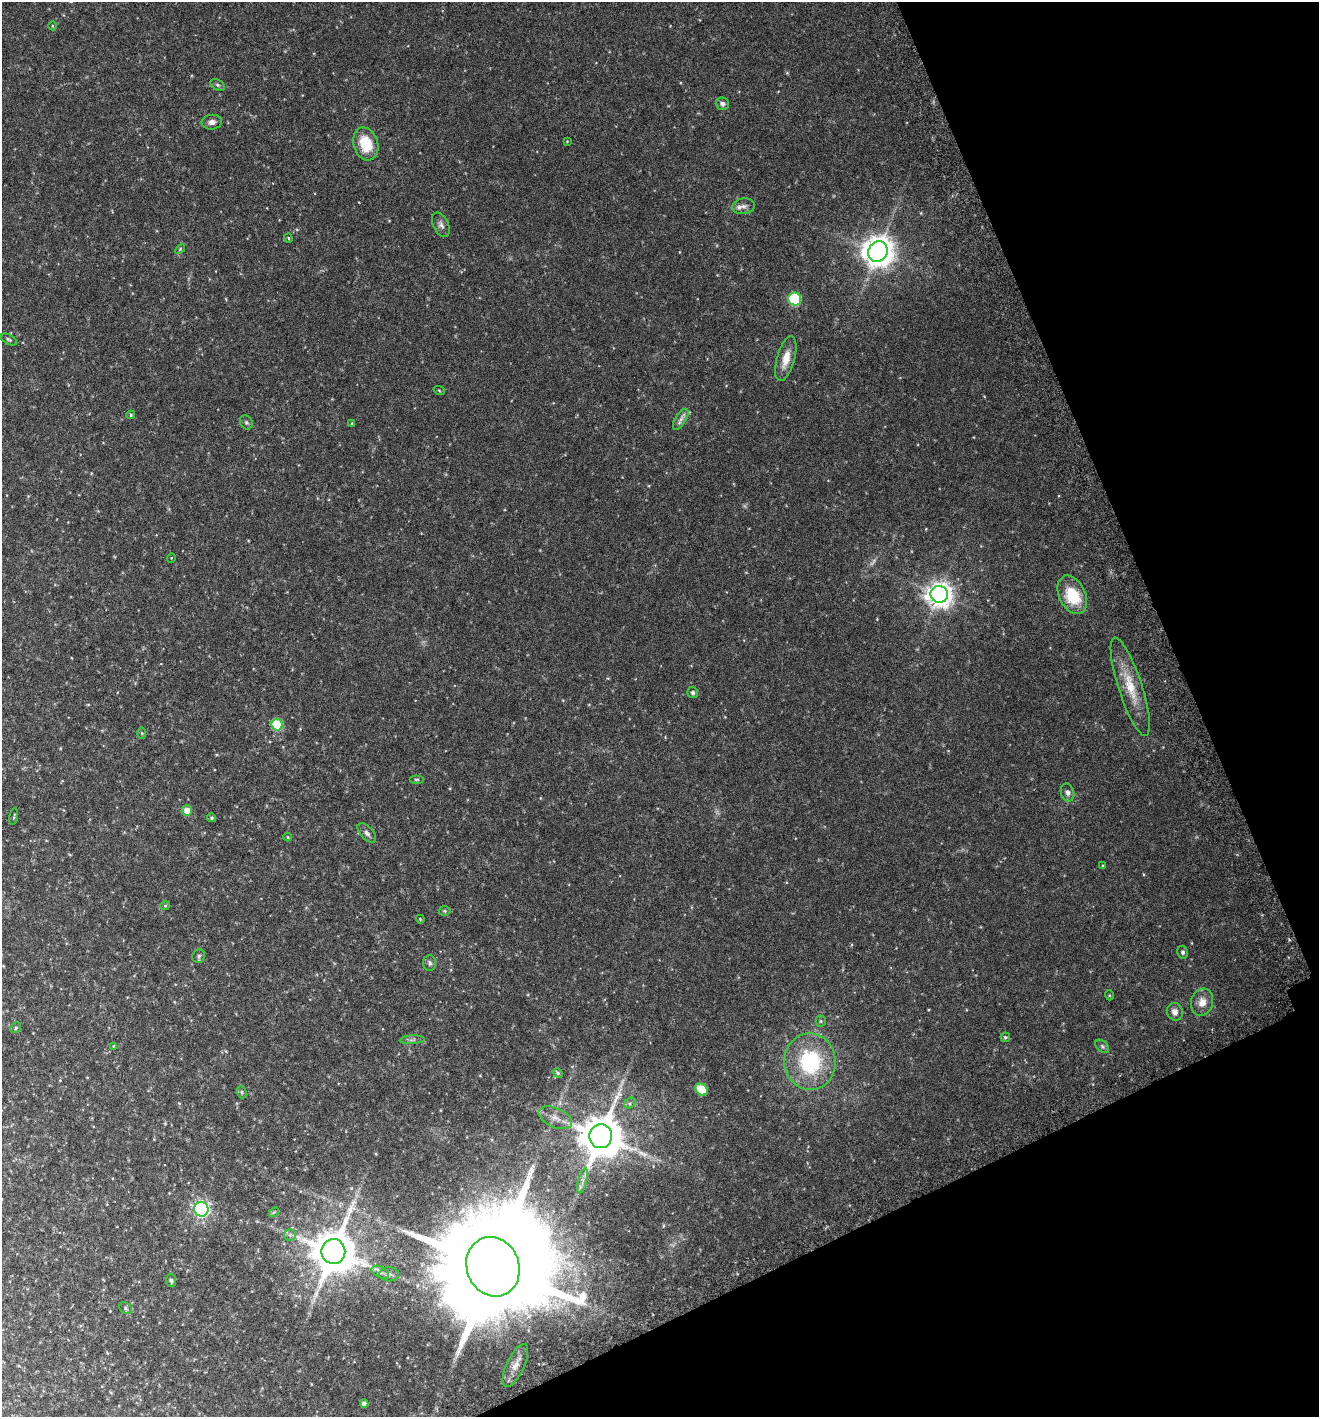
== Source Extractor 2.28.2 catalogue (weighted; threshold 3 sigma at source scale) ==
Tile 12 of 4 x 4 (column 4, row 3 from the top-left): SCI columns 4151-5467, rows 1452-2866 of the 5596 x 5729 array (HDU 1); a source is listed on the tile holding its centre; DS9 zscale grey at full resolution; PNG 1321 x 1419 px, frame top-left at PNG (2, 2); each listed source drawn as its Kron ellipse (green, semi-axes under 4 px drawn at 4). Shown black and unused: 21% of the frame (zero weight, under 3 of 6 exposures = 3% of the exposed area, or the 3 px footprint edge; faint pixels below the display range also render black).
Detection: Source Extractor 2.28.2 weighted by HDU 2 'WHT'; one run over the whole footprint, this tile lists its part. Background 0.0408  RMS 0.0042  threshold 0.017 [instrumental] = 3 sigma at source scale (4.09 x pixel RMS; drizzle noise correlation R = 1.36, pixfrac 0.8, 0.0396/0.0396 arcsec/px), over >= 5 px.
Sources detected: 70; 1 too faint to see at this stretch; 1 long thin detection or spike segment (spike, bleed or trail) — neither listed nor drawn; the other 68 listed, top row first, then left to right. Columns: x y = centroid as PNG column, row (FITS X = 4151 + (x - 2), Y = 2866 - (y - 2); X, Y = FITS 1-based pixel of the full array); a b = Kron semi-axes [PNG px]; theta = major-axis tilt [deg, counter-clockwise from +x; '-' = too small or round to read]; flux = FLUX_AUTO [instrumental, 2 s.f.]
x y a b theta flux
52 26 4 3 - 0.29
217 85 8 5 -27 0.73
722 104 7 6 - 1.4
212 122 10 7 6 1.8
567 141 3 3 - 0.25
366 144 17 12 -73 11
743 206 11 8 8 1.9
441 225 13 7 -64 1.6
288 238 4 4 - 0.35
180 249 6 3 46 0.42
878 251 10 9 - 610
795 299 6 6 - 30
9 340 9 5 -28 0.7
786 359 23 9 74 4.9
439 390 5 3 - 0.32
131 415 4 3 - 0.49
681 419 12 5 59 1.5
246 422 7 6 - 0.74
352 424 4 3 - 0.47
171 558 5 3 - 0.25
939 594 9 8 - 370
1072 595 20 13 -64 15
1130 687 51 12 -72 11
693 693 5 5 - 0.94
277 725 6 5 - 18
142 733 6 4 -88 0.39
416 779 7 3 0 0.53
1067 792 9 6 -75 1.4
187 810 5 5 - 4
14 817 8 2 81 0.4
212 818 4 4 - 0.63
367 833 12 6 -48 1.4
288 837 4 3 - 0.3
1103 866 3 3 - 0.44
165 906 5 4 - 0.43
445 911 6 5 - 0.52
420 919 4 3 - 0.3
1183 952 6 5 - 0.97
199 956 7 6 - 0.83
430 963 8 6 -87 0.98
1109 995 5 3 - 0.3
1202 1002 14 11 73 3.6
1175 1012 9 7 -66 2
821 1021 5 5 - 0.56
16 1028 6 5 - 0.59
1005 1037 5 5 - 0.59
412 1040 12 4 4 1
113 1046 4 3 - 0.33
1102 1046 8 5 -42 0.76
810 1062 28 25 -86 31
558 1073 5 4 - 0.59
702 1089 6 5 - 13
242 1092 6 4 -71 0.58
630 1103 6 4 45 0.74
555 1118 18 9 -24 3.6
601 1136 12 11 - 1500
583 1181 13 4 76 1.3
201 1209 7 7 - 110
274 1212 5 4 - 0.43
290 1235 5 5 - 0.84
333 1251 12 12 - 1500
493 1267 30 26 -69 14000
380 1272 9 5 -28 1.3
389 1274 10 7 1 1.2
171 1280 7 5 -81 0.79
125 1308 7 5 -39 0.66
515 1365 23 9 65 3.9
364 1404 4 4 - 1.4